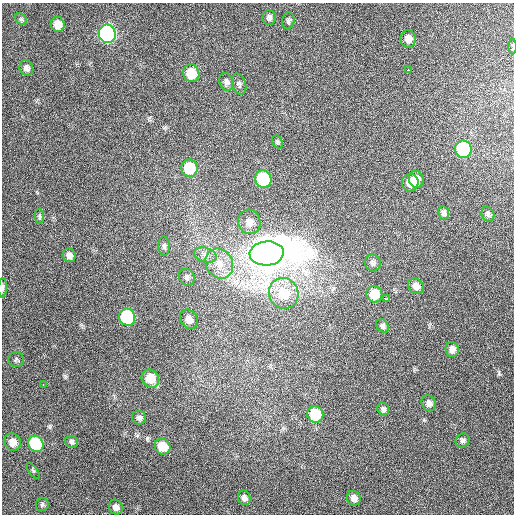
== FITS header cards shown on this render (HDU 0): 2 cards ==
NAXIS1  =                  512 / Axis length
NAXIS2  =                  512 / Axis length

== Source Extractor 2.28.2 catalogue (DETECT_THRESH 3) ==
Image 512 x 512 px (HDU 0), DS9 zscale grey, 1 PNG px = 1 image px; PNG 516 x 516 px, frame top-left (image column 1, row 512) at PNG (2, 3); each listed source drawn as its Kron ellipse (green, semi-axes under 4 px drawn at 4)
Background 324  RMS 6.1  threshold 18.3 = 3 sigma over >= 5 px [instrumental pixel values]
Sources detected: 55; all 55 listed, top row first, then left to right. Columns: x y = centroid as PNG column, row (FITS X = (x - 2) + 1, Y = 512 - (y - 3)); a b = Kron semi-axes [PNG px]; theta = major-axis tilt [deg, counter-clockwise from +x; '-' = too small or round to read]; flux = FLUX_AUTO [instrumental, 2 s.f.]
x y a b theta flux
269 17 7 6 - 1.3e+03
21 19 7 5 -45 7.4e+02
288 21 8 6 83 9.8e+02
58 24 7 7 - 4.6e+03
107 34 9 8 - 1.6e+05
408 39 8 8 - 2.7e+03
513 46 8 3 90 4.6e+02
26 68 8 6 -70 1.7e+03
408 70 3 2 - 3.1e+03
191 73 9 8 - 1.1e+04
226 82 9 7 -71 1.4e+03
239 84 11 7 -73 1.2e+03
277 142 7 5 -60 6.2e+02
463 149 9 8 - 4.6e+04
190 168 9 8 - 1.7e+04
263 179 9 8 - 3.2e+04
416 179 8 7 - 3.5e+03
410 183 9 8 - 4.8e+03
444 213 6 5 - 1.2e+03
488 214 7 6 - 1.0e+03
39 216 7 4 -85 6.5e+02
249 222 12 11 - 4.1e+03
164 246 9 5 -88 1.1e+03
267 253 17 12 4 1.5e+06
69 255 7 6 - 2.3e+03
205 255 11 7 -17 2.3e+03
219 263 15 13 -59 6.9e+03
373 263 8 7 - 1.2e+03
187 277 9 7 -50 1.3e+03
416 286 8 7 - 2.7e+03
3 288 10 3 86 1.0e+03
284 293 15 14 - 1.3e+04
374 294 8 8 - 8.7e+03
386 299 4 3 - 5.8e+03
127 317 8 8 - 4.3e+04
189 319 10 8 -57 2.9e+03
383 326 7 5 -49 1.1e+03
452 349 7 6 - 2.4e+03
16 360 8 7 - 1.0e+03
150 379 9 8 - 8.8e+03
43 384 3 2 - 5.9e+03
429 403 8 7 - 1.7e+03
383 409 7 5 -70 1.1e+03
315 414 8 8 - 1.7e+04
139 418 7 6 - 1.3e+03
462 440 7 6 - 1.1e+03
13 442 9 8 - 4.2e+03
71 442 7 6 - 9.9e+02
36 444 8 7 - 3.7e+04
162 447 8 7 - 8.4e+03
33 471 9 3 -56 5.6e+02
244 498 7 6 - 1.5e+03
354 498 7 7 - 2.3e+03
42 504 6 6 - 9.1e+02
116 507 7 6 - 2.2e+03
At the frame edge (FLAGS 8, measured only in part): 2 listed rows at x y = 513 46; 3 288